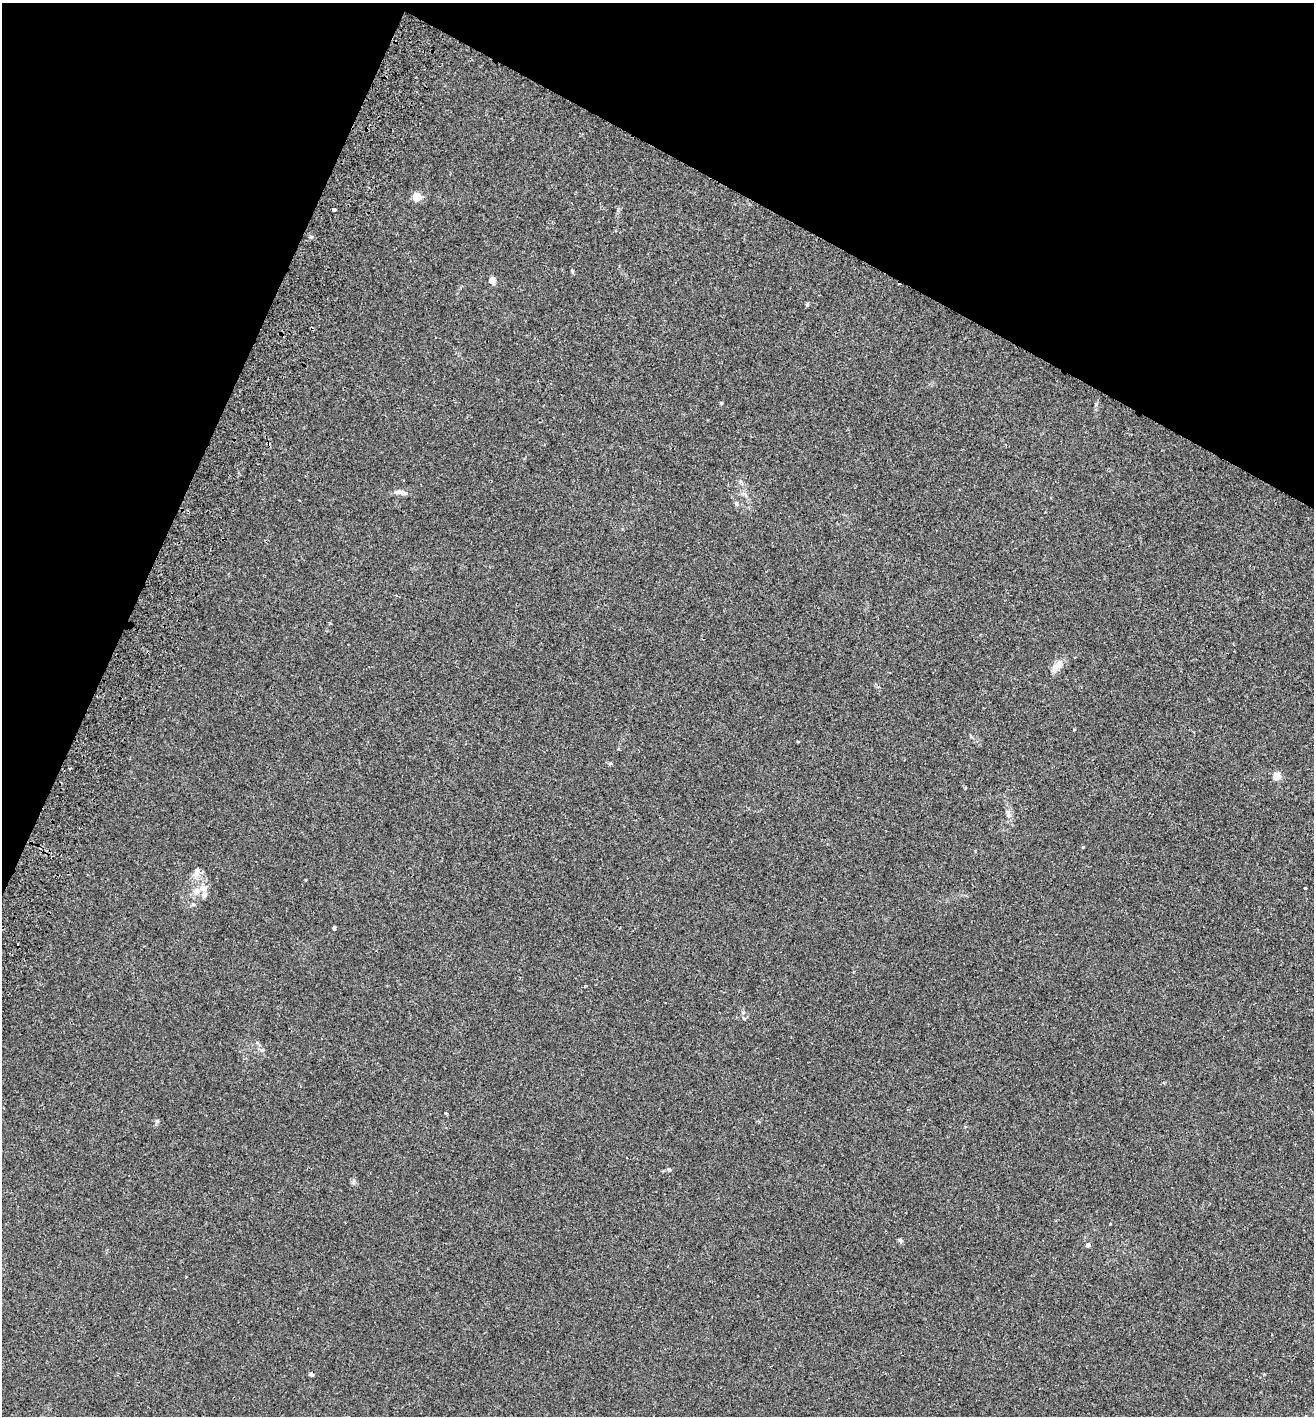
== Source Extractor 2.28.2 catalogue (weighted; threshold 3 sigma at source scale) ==
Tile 2 of 4 x 4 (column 2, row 1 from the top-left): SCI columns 1509-2820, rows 4272-5685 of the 5774 x 5714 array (HDU 1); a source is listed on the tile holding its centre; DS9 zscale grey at full resolution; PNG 1316 x 1418 px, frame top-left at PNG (2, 3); no overlay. Shown black and unused: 22% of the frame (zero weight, under 2 of 3 exposures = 3% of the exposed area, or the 3 px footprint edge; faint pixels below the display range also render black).
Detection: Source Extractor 2.28.2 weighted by HDU 2 'WHT'; one run over the whole footprint, this tile lists its part. Background 0.0195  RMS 0.0065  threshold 0.0293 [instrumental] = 3 sigma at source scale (4.5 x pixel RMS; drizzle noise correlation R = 1.50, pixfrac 1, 0.05/0.05 arcsec/px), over >= 5 px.
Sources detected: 22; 1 inside a brighter listed object's ellipse — not listed separately; the other 21 listed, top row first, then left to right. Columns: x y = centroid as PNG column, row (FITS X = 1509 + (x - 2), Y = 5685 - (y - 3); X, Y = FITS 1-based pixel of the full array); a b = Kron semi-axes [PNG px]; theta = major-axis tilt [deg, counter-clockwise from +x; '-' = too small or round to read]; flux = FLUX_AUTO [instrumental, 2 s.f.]
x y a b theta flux
417 197 5 5 - 24
334 209 4 3 - 3.8
572 271 5 4 - 0.74
492 280 6 5 - 4.9
721 403 4 4 - 0.64
740 482 6 4 73 0.97
401 492 16 6 -9 3.5
1057 666 22 9 50 5.3
1277 776 5 4 - 18
1008 815 7 4 -72 1.5
196 872 15 6 63 3.4
1305 888 3 3 - 1.1
196 891 10 9 - 4.7
193 904 5 4 - 0.93
334 928 5 3 - 2.3
744 1018 5 3 - 0.72
445 1113 4 3 - 0.65
669 1170 5 5 - 0.92
900 1240 6 5 - 1.1
1088 1245 4 4 - 2.3
311 1374 5 4 - 1.4
Unlisted compact peaks at least as high as the median listed source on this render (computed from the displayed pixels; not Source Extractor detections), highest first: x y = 807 305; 736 503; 157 1121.